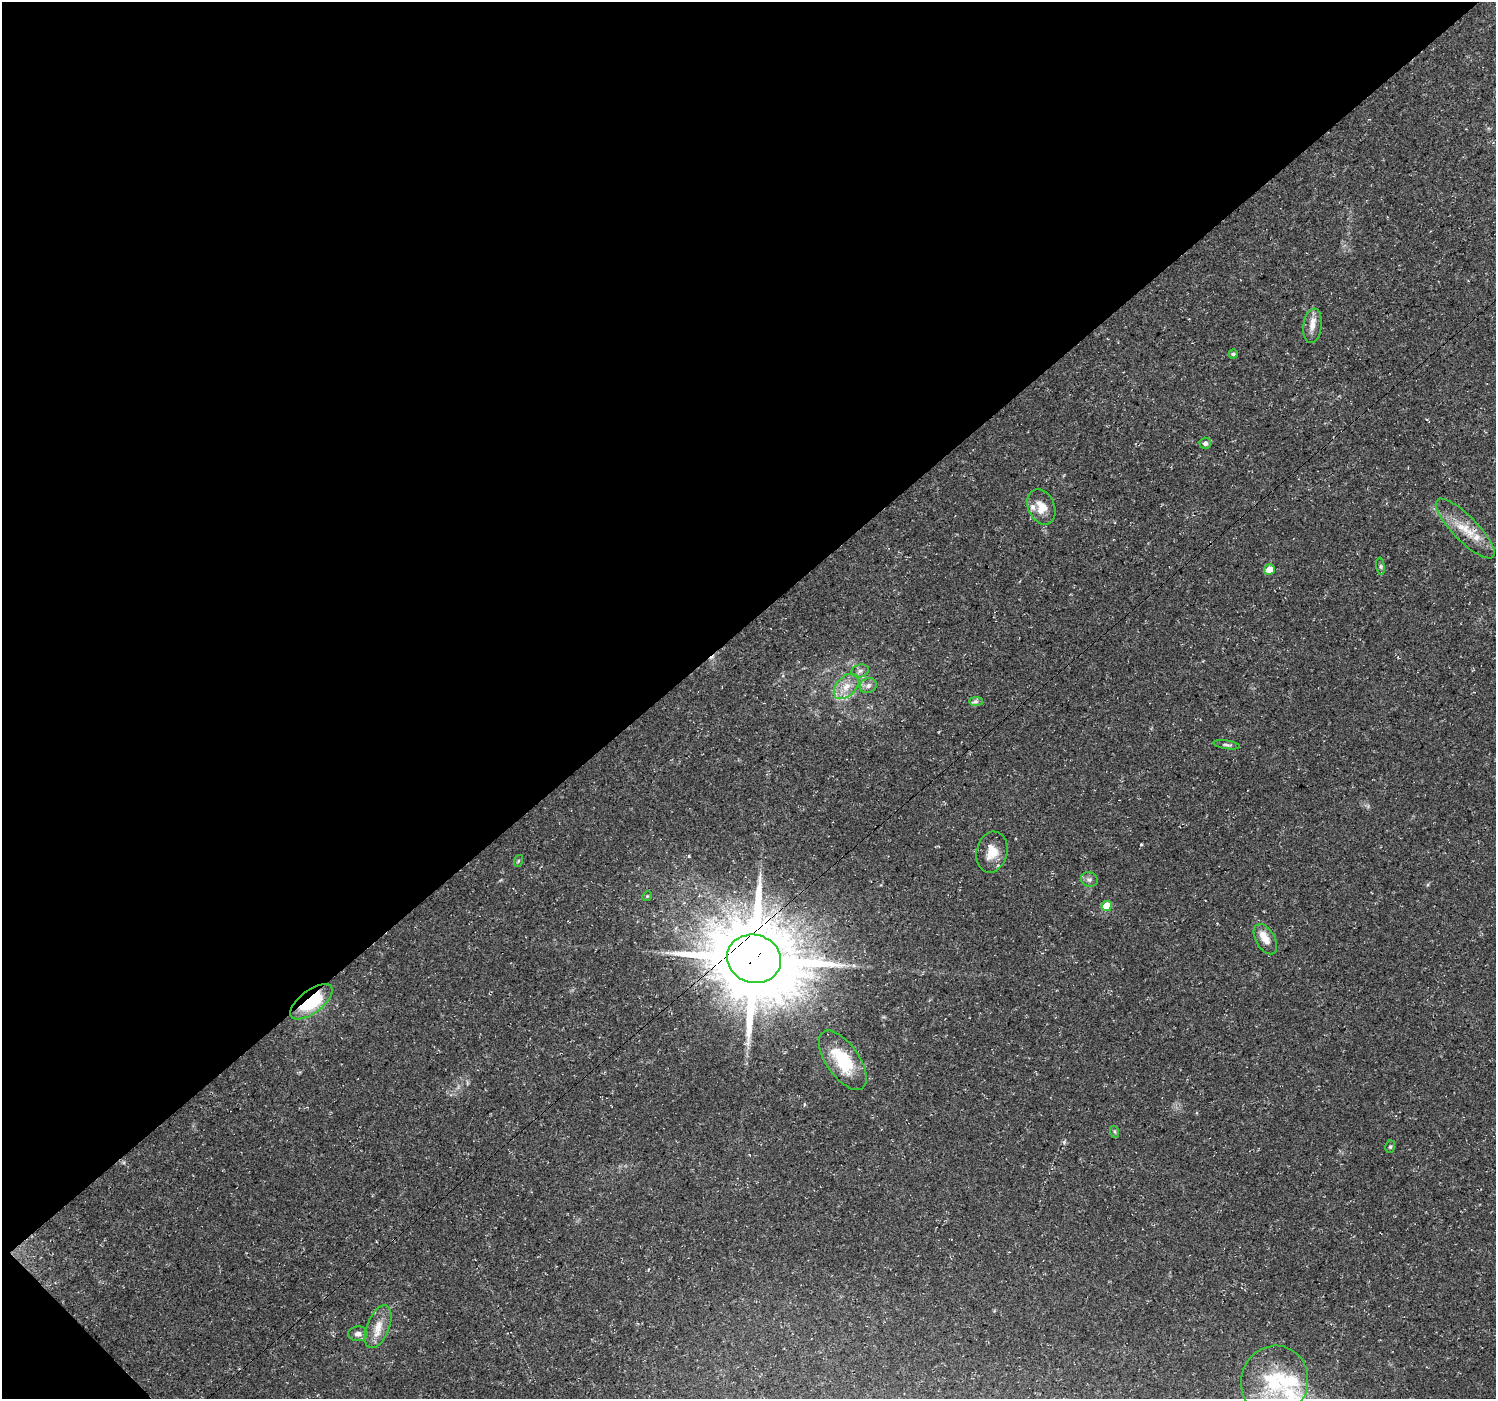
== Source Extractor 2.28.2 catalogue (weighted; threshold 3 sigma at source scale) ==
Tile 5 of 4 x 4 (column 1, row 2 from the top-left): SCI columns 88-1581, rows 3011-4407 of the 6110 x 6084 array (HDU 1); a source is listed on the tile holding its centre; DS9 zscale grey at full resolution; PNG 1498 x 1401 px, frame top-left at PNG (2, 2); each listed source drawn as its Kron ellipse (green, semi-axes under 4 px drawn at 4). Shown black and unused: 45% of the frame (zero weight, under 3 of 4 exposures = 5% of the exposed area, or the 3 px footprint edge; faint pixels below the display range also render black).
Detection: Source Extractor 2.28.2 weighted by HDU 2 'WHT'; one run over the whole footprint, this tile lists its part. Background 0.0834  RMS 0.0048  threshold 0.0217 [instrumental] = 3 sigma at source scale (4.5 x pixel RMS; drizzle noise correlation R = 1.50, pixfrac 1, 0.0396/0.0396 arcsec/px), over >= 5 px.
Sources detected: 32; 1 cosmic-ray / hot-pixel residue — neither listed nor drawn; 5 inside a brighter listed object's ellipse — not listed separately; the other 26 listed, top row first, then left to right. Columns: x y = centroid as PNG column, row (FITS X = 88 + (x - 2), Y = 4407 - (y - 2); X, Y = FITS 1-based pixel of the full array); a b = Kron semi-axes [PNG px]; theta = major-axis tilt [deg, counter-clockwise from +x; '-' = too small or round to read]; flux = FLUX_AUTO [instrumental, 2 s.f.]
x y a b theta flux
1312 326 17 9 82 4.3
1233 354 5 4 - 0.95
1205 443 6 5 - 1.4
1041 507 18 13 -66 7.1
1465 529 40 12 -45 12
1381 566 8 4 -82 1
1269 570 5 5 - 5.6
860 671 9 6 15 1.7
846 686 15 9 46 5.7
868 686 9 7 26 2
976 701 7 4 0 1.1
1227 745 13 4 -9 1.2
992 852 21 15 76 8.2
518 861 6 3 72 0.52
1089 879 9 7 -23 1.6
647 896 5 4 - 0.6
1107 906 5 5 - 13
1265 939 16 9 -59 4.6
754 959 27 24 -16 5300
311 1002 25 11 37 30
843 1060 34 16 -55 23
1115 1132 6 4 -71 0.65
1390 1147 6 5 - 0.77
378 1327 22 11 68 7.1
358 1334 9 7 1 2.3
1275 1381 36 33 74 37
Overlapping masked pixels (flux is a lower limit): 2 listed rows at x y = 754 959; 311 1002